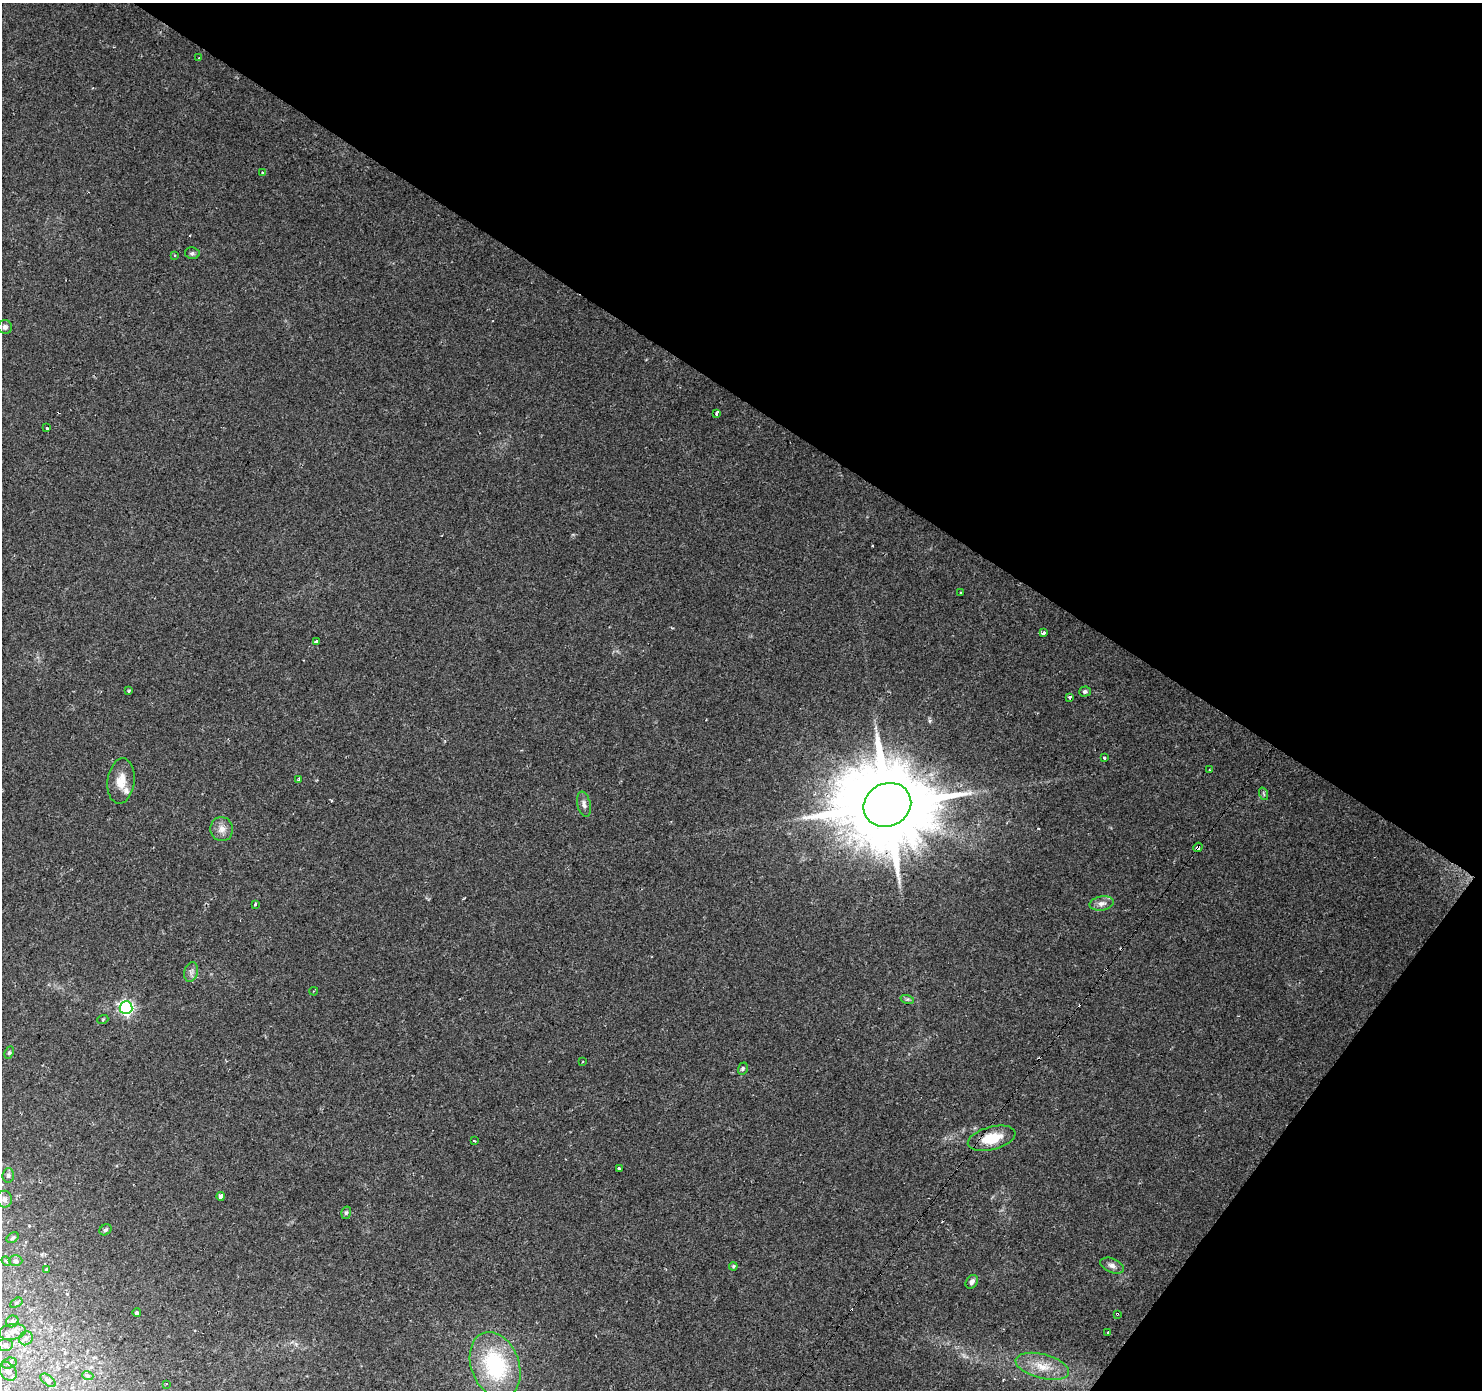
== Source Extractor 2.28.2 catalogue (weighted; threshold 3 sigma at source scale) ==
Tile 8 of 4 x 4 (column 4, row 2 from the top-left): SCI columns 4448-5927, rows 3025-4412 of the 5927 x 5983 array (HDU 1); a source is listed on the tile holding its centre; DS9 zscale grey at full resolution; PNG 1484 x 1392 px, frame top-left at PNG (2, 3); each listed source drawn as its Kron ellipse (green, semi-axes under 4 px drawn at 4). Shown black and unused: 34% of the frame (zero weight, under 2 of 3 exposures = <1% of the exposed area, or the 3 px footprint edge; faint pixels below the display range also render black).
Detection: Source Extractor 2.28.2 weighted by HDU 2 'WHT'; one run over the whole footprint, this tile lists its part. Background 0.0516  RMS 0.0052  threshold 0.0234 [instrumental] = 3 sigma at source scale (4.5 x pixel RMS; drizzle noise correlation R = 1.50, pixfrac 1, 0.0396/0.0396 arcsec/px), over >= 5 px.
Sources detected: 70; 7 cosmic-ray / hot-pixel residue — neither listed nor drawn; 1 inside a brighter listed object's ellipse — not listed separately; the other 62 listed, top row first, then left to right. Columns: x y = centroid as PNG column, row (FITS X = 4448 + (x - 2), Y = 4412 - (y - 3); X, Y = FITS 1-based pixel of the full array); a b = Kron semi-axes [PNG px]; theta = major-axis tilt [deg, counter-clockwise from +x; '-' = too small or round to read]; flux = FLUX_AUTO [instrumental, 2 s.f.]
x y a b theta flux
199 58 4 3 - 1.8
262 172 3 3 - 0.83
192 253 7 5 -9 1.1
175 255 3 3 - 0.54
5 327 7 6 - 1.8
717 413 3 3 - 1.8
47 428 3 3 - 4.1
961 593 3 3 - 1.4
1043 633 4 3 - 2.1
316 642 4 3 - 11
129 691 3 3 - 2
1085 692 6 5 - 1.3
1070 697 3 3 - 3.1
1104 757 3 3 - 3.3
1209 770 3 2 - 0.41
299 780 3 3 - 0.7
121 781 23 13 83 7.9
1264 794 6 4 -71 0.76
584 804 13 6 -78 2.2
887 805 24 21 26 9000
222 829 12 11 - 4
1198 847 5 3 - 12
1102 903 12 7 9 2.8
255 904 4 3 - 2.7
191 972 10 7 76 2
314 991 4 3 - 0.41
907 999 7 4 -17 0.9
126 1008 6 6 - 120
103 1019 5 3 - 0.49
9 1053 6 4 63 0.77
583 1062 3 2 - 0.56
743 1069 6 4 70 0.92
992 1138 24 11 14 13
474 1141 3 2 - 0.71
619 1169 3 3 - 2.2
8 1175 7 5 86 1.2
221 1196 4 4 - 9.3
4 1199 8 7 - 2.4
346 1213 6 5 - 0.98
105 1230 6 5 - 0.95
13 1238 6 4 39 1
6 1261 5 4 - 0.67
15 1261 7 5 0 1
733 1266 4 4 - 0.75
1112 1266 12 7 -24 2.4
46 1270 4 3 - 0.67
972 1282 7 5 58 1.8
16 1303 6 4 32 0.81
137 1313 4 4 - 6.4
1117 1314 3 2 - 0.69
12 1321 6 5 - 1.1
12 1332 14 8 8 3.9
1107 1332 3 2 - 0.83
26 1338 7 6 - 1.9
5 1345 7 6 - 1.7
9 1363 7 5 17 1.1
495 1365 34 24 -69 49
1042 1366 27 12 -15 11
8 1371 10 7 -49 2.3
88 1376 6 3 -18 0.72
48 1380 9 5 -39 1.2
166 1384 3 2 - 0.64
Overlapping masked pixels (flux is a lower limit): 4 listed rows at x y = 887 805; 1198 847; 992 1138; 1117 1314
Unlisted compact peaks at least as high as the median listed source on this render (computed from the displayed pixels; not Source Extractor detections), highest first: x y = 930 721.